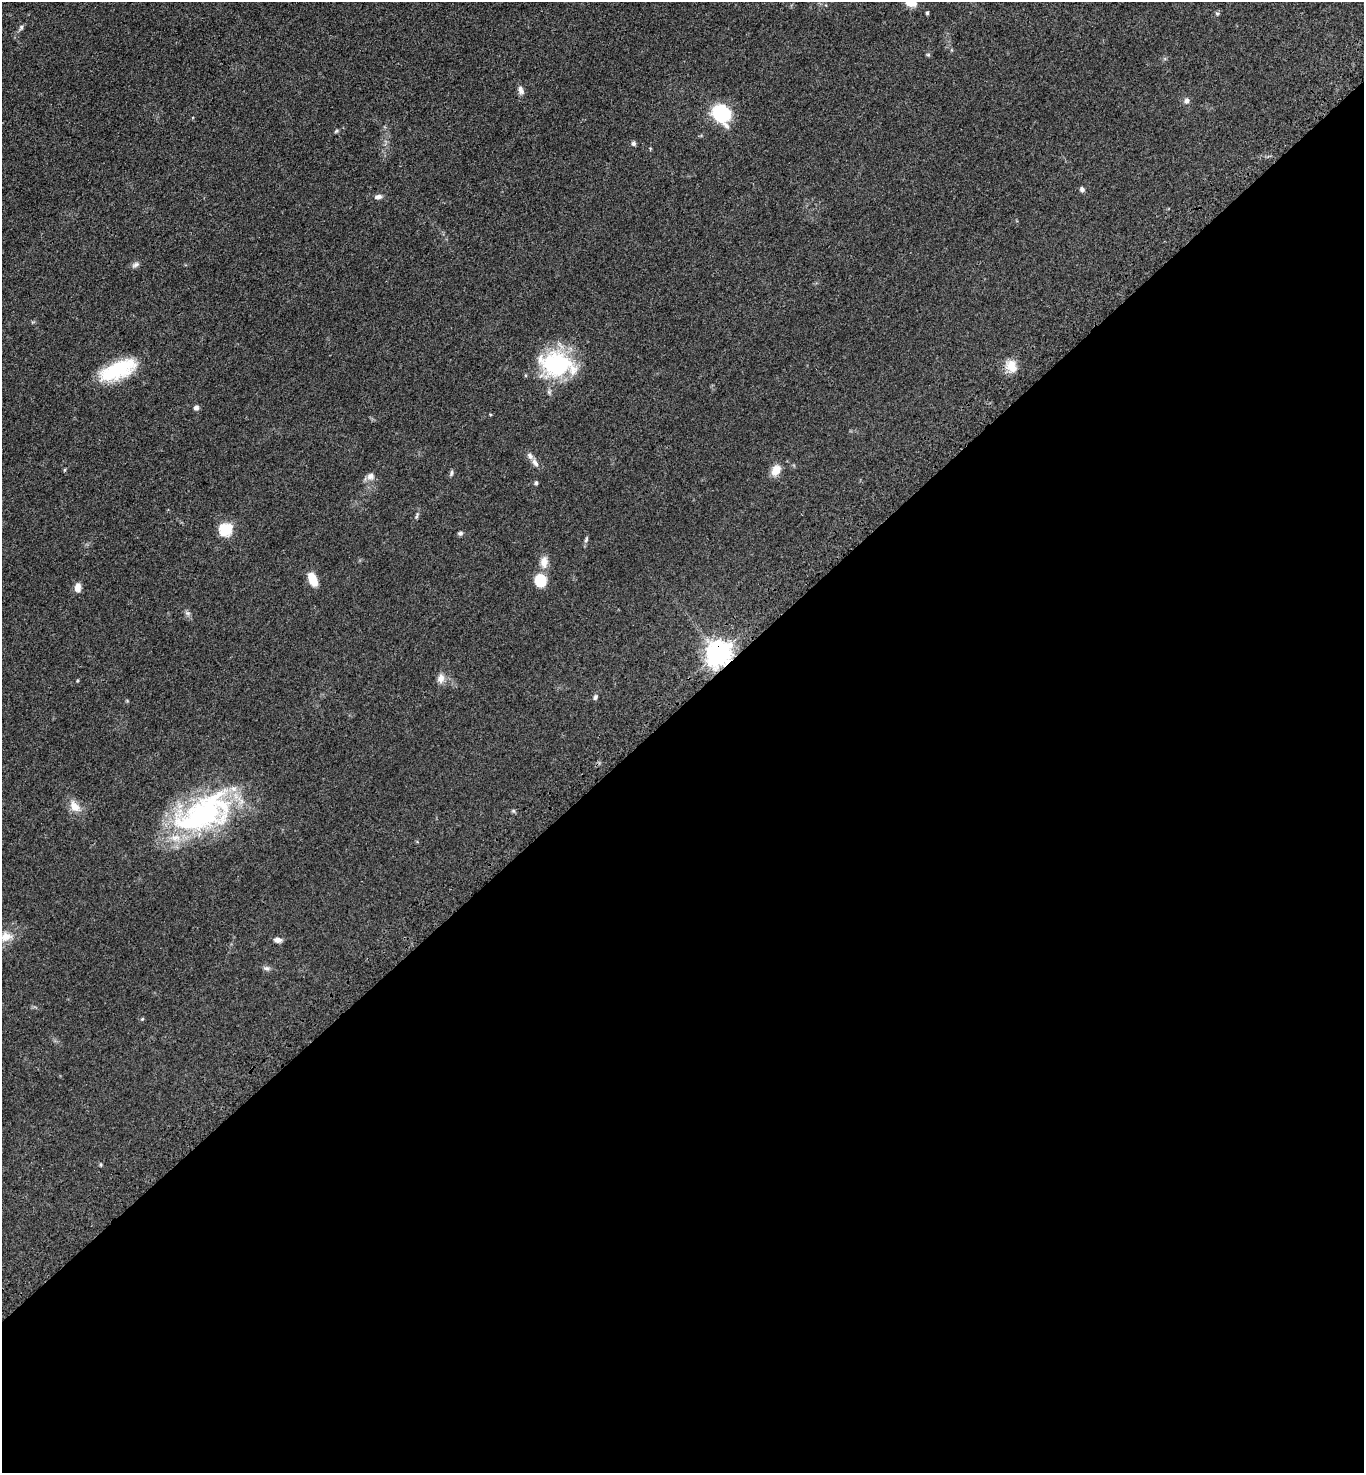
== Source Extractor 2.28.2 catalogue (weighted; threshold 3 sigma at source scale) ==
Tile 15 of 4 x 4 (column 3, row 4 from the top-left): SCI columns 2972-4333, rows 102-1572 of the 6086 x 6088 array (HDU 1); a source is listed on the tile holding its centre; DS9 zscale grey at full resolution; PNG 1366 x 1475 px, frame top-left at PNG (2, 2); no overlay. Shown black and unused: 52% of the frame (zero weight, under 3 of 4 exposures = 6% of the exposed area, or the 3 px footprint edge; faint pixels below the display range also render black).
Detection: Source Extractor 2.28.2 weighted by HDU 2 'WHT'; one run over the whole footprint, this tile lists its part. Background 0.0432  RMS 0.005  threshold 0.0226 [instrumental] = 3 sigma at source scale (4.5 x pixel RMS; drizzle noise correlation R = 1.50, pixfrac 1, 0.05/0.05 arcsec/px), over >= 5 px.
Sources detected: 43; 1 inside a brighter listed object's ellipse — not listed separately; the other 42 listed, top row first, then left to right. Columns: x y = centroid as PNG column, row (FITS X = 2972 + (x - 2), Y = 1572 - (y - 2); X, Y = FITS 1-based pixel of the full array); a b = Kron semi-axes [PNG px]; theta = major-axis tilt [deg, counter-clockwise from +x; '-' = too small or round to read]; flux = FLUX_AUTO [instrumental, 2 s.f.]
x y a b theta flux
911 2 10 9 - 6.6
927 13 5 4 - 0.62
1217 13 6 4 -1 0.64
21 27 7 5 72 1
928 55 5 5 - 0.63
521 90 13 6 -71 2.1
1187 100 7 6 - 1.8
721 113 13 11 -59 44
336 131 6 4 44 0.6
633 143 6 5 - 1.1
1082 189 6 5 - 1.2
378 197 9 5 11 1.7
135 265 10 6 27 1.5
557 364 41 28 -10 43
1011 366 16 13 -64 6.2
118 370 43 18 23 27
196 408 6 5 - 1.5
535 463 13 6 -51 2.2
64 470 5 3 - 0.48
776 470 13 9 59 5.3
451 473 9 4 79 0.88
370 476 10 8 7 2.5
536 483 5 4 - 0.98
417 516 12 4 70 1
226 529 6 6 - 50
460 533 7 5 10 1
586 540 8 4 64 0.95
544 562 16 10 86 4.4
313 579 14 8 -65 7.9
540 580 11 10 - 14
78 587 10 7 84 3.1
187 613 7 6 - 1.1
718 653 8 8 - 460
441 678 12 9 78 3.1
595 697 7 5 70 1
75 806 18 11 -49 5.4
203 813 74 37 26 96
6 937 17 13 19 6.8
278 940 9 6 -11 2.1
266 968 9 6 -11 1.3
142 1019 5 4 - 0.52
100 1165 5 5 - 0.67
Overlapping masked pixels (flux is a lower limit): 1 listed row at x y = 718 653
Isophote crosses this tile's border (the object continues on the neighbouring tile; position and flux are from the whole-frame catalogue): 1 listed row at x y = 911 2